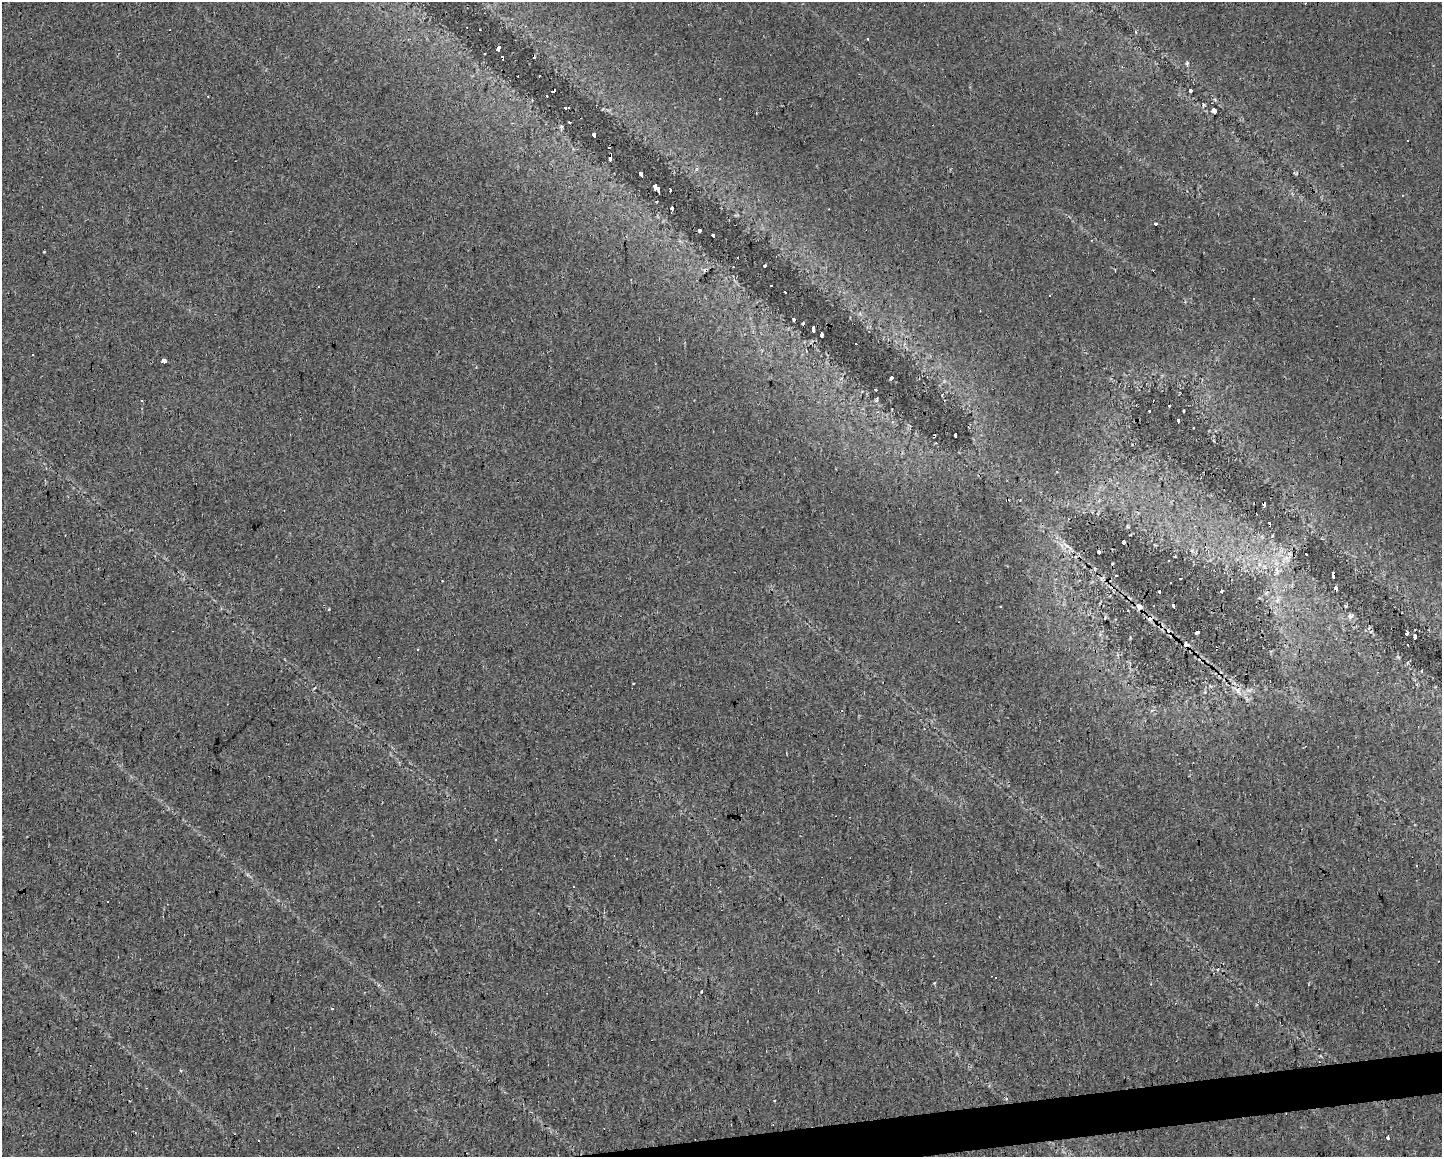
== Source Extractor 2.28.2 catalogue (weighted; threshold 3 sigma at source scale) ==
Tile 5 of 3 x 4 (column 2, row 2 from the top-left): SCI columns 1448-2887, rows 2312-3466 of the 4377 x 4622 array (HDU 1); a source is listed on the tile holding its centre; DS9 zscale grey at full resolution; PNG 1444 x 1159 px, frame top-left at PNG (2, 2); no overlay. Shown black and unused: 2% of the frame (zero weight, under 2 of 3 exposures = <1% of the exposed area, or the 3 px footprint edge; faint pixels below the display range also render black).
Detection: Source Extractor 2.28.2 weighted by HDU 2 'WHT'; one run over the whole footprint, this tile lists its part. Background 0.0146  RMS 0.0062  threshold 0.0277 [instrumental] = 3 sigma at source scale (4.5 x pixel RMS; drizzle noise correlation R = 1.50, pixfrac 1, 0.0396/0.0396 arcsec/px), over >= 5 px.
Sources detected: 97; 33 cosmic-ray / hot-pixel residue — not listed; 1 inside a brighter listed object's ellipse — not listed separately; the other 63 listed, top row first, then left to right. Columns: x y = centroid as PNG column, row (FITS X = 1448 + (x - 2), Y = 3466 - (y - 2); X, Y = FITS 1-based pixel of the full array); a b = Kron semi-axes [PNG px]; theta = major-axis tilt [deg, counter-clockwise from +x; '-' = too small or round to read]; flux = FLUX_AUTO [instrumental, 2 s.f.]
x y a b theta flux
868 39 3 3 - 1.1
498 48 5 3 - 120
1187 64 5 3 - 2.1
1190 90 4 3 - 2.5
208 96 2 2 - 0.36
547 96 3 3 - 1.3
566 108 3 3 - 16
1214 110 4 4 - 13
561 127 6 4 1 0.86
594 134 4 3 - 6.2
610 158 7 2 76 1.7
696 169 6 4 72 1
642 173 5 3 - 16
659 188 6 4 90 12
670 191 4 3 - 8.8
672 208 3 3 - 4
1155 224 4 3 - 4.4
699 230 3 3 - 1.4
713 235 4 3 - 3.3
764 266 4 3 - 2.2
771 285 3 2 - 0.75
785 292 3 3 - 30
803 323 3 3 - 1
813 329 6 3 -90 2.1
822 334 5 3 - 1.5
33 355 3 3 - 1.1
164 360 3 3 - 24
891 378 3 3 - 140
1169 406 3 3 - 0.86
1149 411 3 3 - 1.7
878 412 5 3 - 0.58
1178 421 4 3 - 2.5
955 434 4 3 - 9.2
934 436 3 2 - 0.68
1007 500 4 2 - 0.59
1263 504 4 3 - 9.4
1123 542 3 3 - 1
1099 552 4 3 - 5.4
1306 554 3 2 - 0.87
1287 558 12 6 18 3.9
1112 563 3 3 - 1.4
1277 570 14 4 -82 3.1
1333 574 5 3 - 22
1116 576 3 2 - 0.65
1079 580 3 3 - 0.45
1336 588 5 3 - 1.1
1159 591 4 3 - 170
1221 591 3 2 - 1.3
1174 605 4 3 - 17
1139 607 6 6 - 2.5
1350 616 8 7 - 2.1
1197 632 4 4 - 5.5
1406 634 4 3 - 6.4
1415 637 4 3 - 1.4
1186 645 7 6 - 2.3
1216 648 5 2 - 1.8
1238 691 10 4 -50 2.4
496 839 3 3 - 0.75
935 983 4 3 - 0.89
702 991 4 3 - 0.79
181 1071 4 3 - 0.79
775 1101 2 2 - 0.51
1388 1138 4 2 - 7.6
Overlapping masked pixels (flux is a lower limit): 8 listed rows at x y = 610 158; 934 436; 1007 500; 1263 504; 1333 574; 1197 632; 1186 645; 1216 648
Unlisted compact peaks at least as high as the median listed source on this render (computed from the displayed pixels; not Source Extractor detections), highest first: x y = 1346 606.